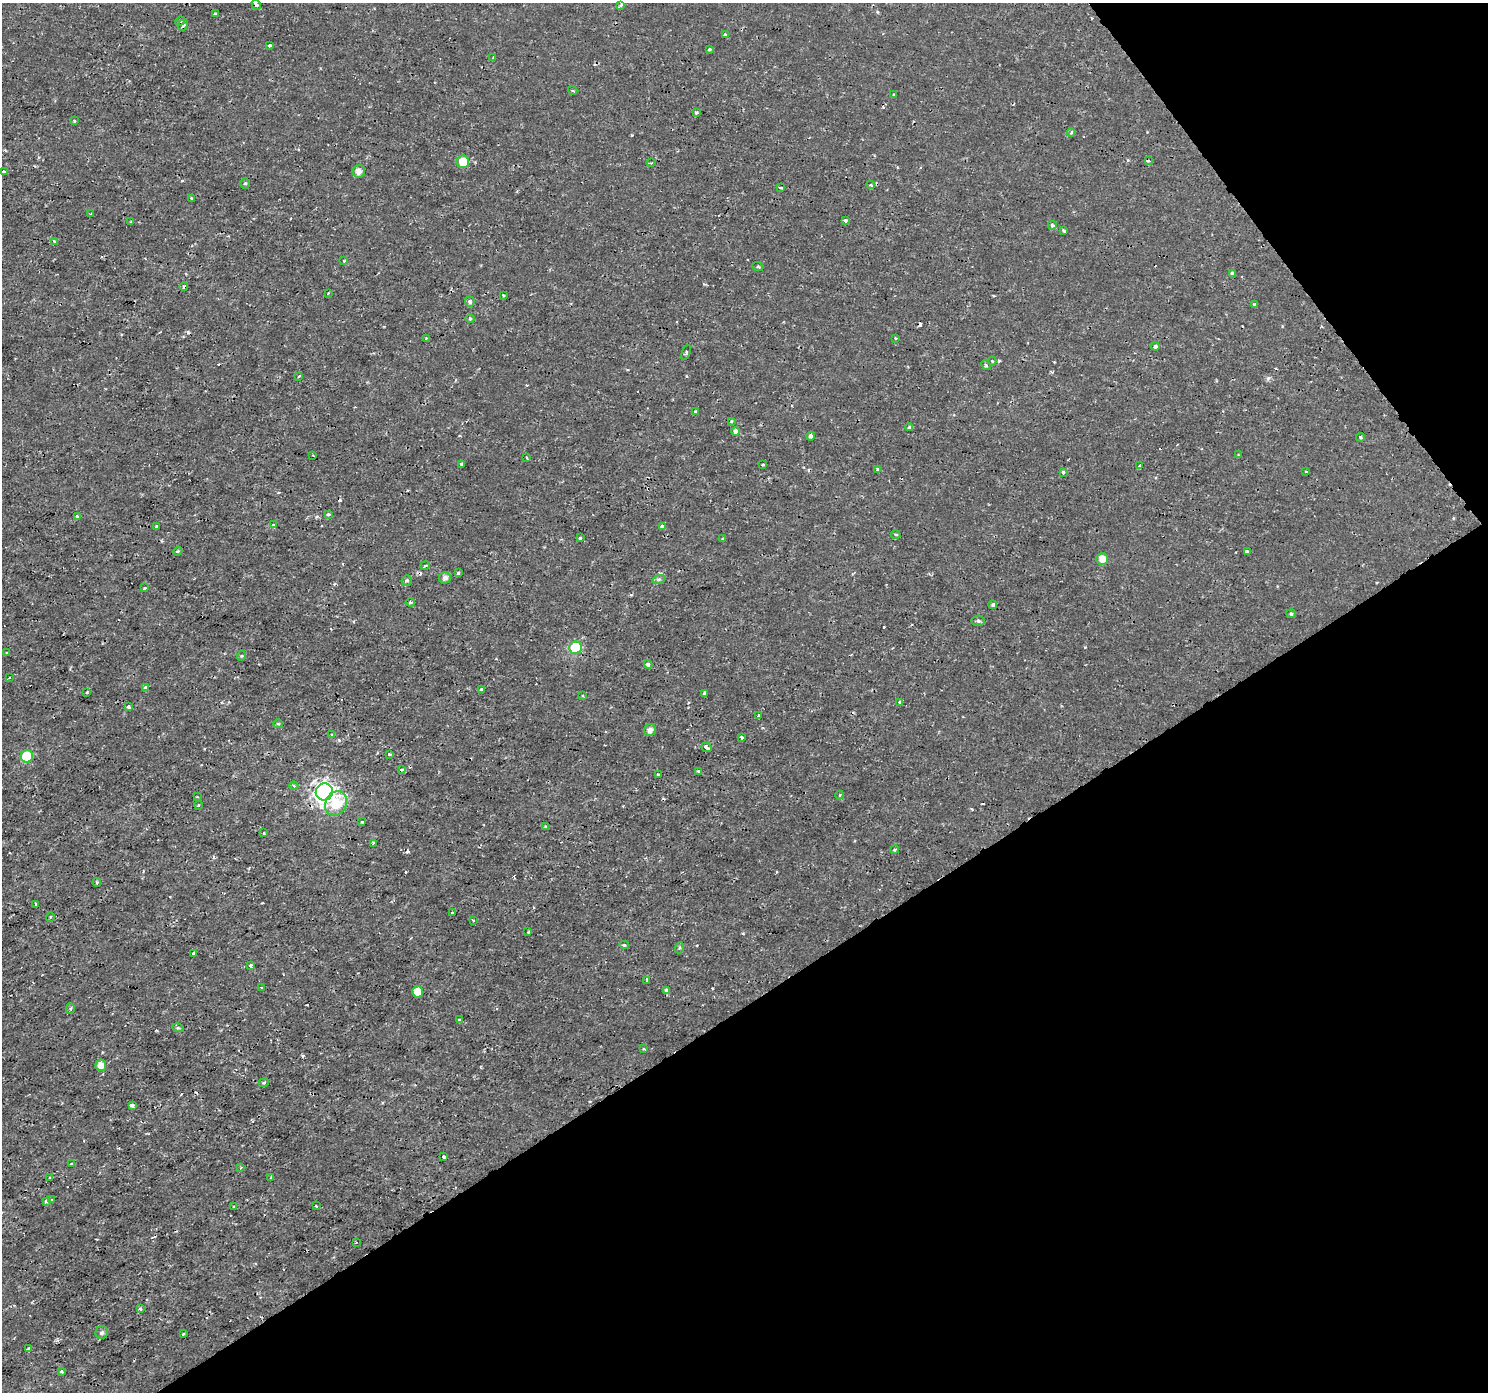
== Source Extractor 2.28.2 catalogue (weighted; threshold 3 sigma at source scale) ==
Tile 12 of 4 x 4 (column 4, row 3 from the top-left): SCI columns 4460-5945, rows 1578-2967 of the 5945 x 5874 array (HDU 1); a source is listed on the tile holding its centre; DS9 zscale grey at full resolution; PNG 1490 x 1394 px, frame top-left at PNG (2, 3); each listed source drawn as its Kron ellipse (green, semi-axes under 4 px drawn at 4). Shown black and unused: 33% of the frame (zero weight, under 2 of 3 exposures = <1% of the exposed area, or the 3 px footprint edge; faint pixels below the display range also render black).
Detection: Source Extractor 2.28.2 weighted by HDU 2 'WHT'; one run over the whole footprint, this tile lists its part. Background 4.34e-04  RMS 0.0011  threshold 0.00505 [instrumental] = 3 sigma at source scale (4.5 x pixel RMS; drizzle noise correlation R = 1.50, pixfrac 1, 0.0396/0.0396 arcsec/px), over >= 5 px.
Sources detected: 165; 14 cosmic-ray / hot-pixel residue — neither listed nor drawn; the other 151 listed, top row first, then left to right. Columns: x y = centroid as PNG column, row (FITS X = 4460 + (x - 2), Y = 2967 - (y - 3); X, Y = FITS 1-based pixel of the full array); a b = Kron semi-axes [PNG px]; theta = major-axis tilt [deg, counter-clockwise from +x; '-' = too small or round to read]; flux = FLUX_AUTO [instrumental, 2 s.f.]
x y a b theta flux
256 5 5 4 - 0.19
621 5 3 3 - 0.27
215 14 4 4 - 0.12
180 21 5 4 - 0.24
183 25 5 4 - 0.21
725 35 4 3 - 0.41
269 46 3 3 - 0.23
709 49 3 3 - 0.24
493 57 3 2 - 0.072
573 90 4 3 - 0.14
894 95 3 3 - 0.17
696 112 3 3 - 0.21
74 121 3 3 - 0.11
1071 132 4 3 - 0.16
1148 161 3 2 - 0.14
463 162 6 6 - 2.4
651 163 4 3 - 0.099
359 171 6 6 - 0.71
4 172 3 3 - 0.32
245 183 5 5 - 0.17
870 185 4 3 - 0.17
781 188 4 2 - 0.11
191 198 3 2 - 0.1
91 214 4 2 - 0.094
845 220 4 3 - 0.21
131 222 3 2 - 0.099
1052 225 4 4 - 0.21
1064 231 4 3 - 0.32
54 242 3 3 - 0.42
344 261 3 3 - 0.12
758 267 5 3 - 0.11
1233 273 3 3 - 0.53
184 286 4 3 - 0.24
328 293 2 2 - 0.068
503 295 3 2 - 0.11
470 302 5 4 - 0.33
1255 304 3 3 - 0.22
470 318 4 3 - 0.12
426 338 3 3 - 0.094
896 339 3 2 - 0.11
1155 346 4 4 - 0.28
686 352 8 3 68 0.15
992 361 4 4 - 0.17
986 365 5 4 - 0.17
298 376 3 2 - 0.14
695 412 4 3 - 0.16
731 421 4 3 - 0.16
909 427 4 2 - 0.14
736 431 4 4 - 0.56
811 436 4 4 - 0.39
1360 437 4 3 - 0.14
313 455 2 2 - 0.082
1239 455 3 3 - 0.12
527 458 4 2 - 0.089
461 464 3 2 - 0.18
763 465 3 3 - 0.51
1140 465 3 2 - 0.11
877 469 3 3 - 0.29
1306 471 3 2 - 0.089
1063 472 3 3 - 0.44
328 514 4 3 - 0.22
77 516 3 3 - 0.36
273 524 4 3 - 0.16
662 526 3 3 - 0.39
156 527 3 3 - 0.18
896 534 5 3 - 0.11
580 538 3 3 - 0.26
723 539 4 3 - 0.12
178 551 5 3 - 0.13
1247 551 3 3 - 0.4
1102 559 6 6 - 0.97
425 566 5 3 - 0.13
458 573 3 3 - 0.25
445 578 6 5 - 0.46
659 579 7 4 18 0.2
407 581 5 5 - 0.26
144 588 3 3 - 0.16
410 602 4 4 - 0.2
993 605 4 4 - 0.22
1291 614 5 4 - 0.15
978 621 6 5 - 0.25
576 648 6 6 - 7.6
7 652 3 2 - 0.15
241 656 5 3 - 0.11
648 664 4 4 - 0.51
9 677 3 2 - 0.11
146 687 4 3 - 0.54
481 689 3 3 - 0.26
87 692 4 3 - 0.18
704 693 3 3 - 0.16
583 696 3 2 - 0.092
900 702 3 3 - 0.31
128 707 4 4 - 0.25
759 716 3 3 - 0.4
278 724 5 4 - 0.16
650 730 6 5 - 0.56
332 735 3 3 - 0.24
741 737 3 3 - 0.36
706 747 5 3 - 0.51
389 754 3 3 - 0.15
27 756 6 6 - 4.6
402 770 4 3 - 0.15
698 771 3 3 - 0.13
658 774 3 3 - 0.38
294 786 4 4 - 0.15
324 792 8 8 - 70
840 795 4 3 - 0.1
197 797 4 2 - 0.085
336 803 12 10 61 3.3
198 805 4 3 - 0.11
362 822 3 3 - 0.13
545 827 3 3 - 0.17
264 833 3 2 - 0.1
373 843 3 3 - 0.12
895 850 4 3 - 0.24
97 883 4 3 - 0.16
36 905 3 2 - 0.17
452 913 3 3 - 0.21
50 917 4 3 - 0.1
473 920 3 3 - 0.13
528 932 3 3 - 0.086
624 945 5 3 - 0.2
679 948 6 3 70 0.16
193 953 3 2 - 0.19
250 965 3 3 - 0.31
647 981 4 3 - 0.2
261 988 3 2 - 0.1
666 991 4 3 - 0.34
418 992 5 5 - 1.8
70 1008 5 4 - 0.2
460 1020 3 3 - 0.97
178 1028 6 3 -17 0.14
644 1049 3 2 - 0.12
101 1065 5 5 - 0.81
264 1083 5 4 - 0.15
132 1106 4 3 - 0.93
444 1157 4 3 - 0.42
71 1164 3 3 - 0.13
241 1168 4 3 - 0.15
271 1177 4 3 - 0.1
50 1178 3 3 - 0.29
52 1200 3 2 - 0.2
46 1201 3 3 - 0.22
234 1206 4 3 - 0.21
316 1206 3 3 - 0.37
356 1242 2 2 - 0.11
140 1309 4 3 - 0.17
102 1333 6 6 - 0.25
183 1334 3 3 - 0.25
28 1349 4 3 - 0.39
61 1371 4 3 - 0.22